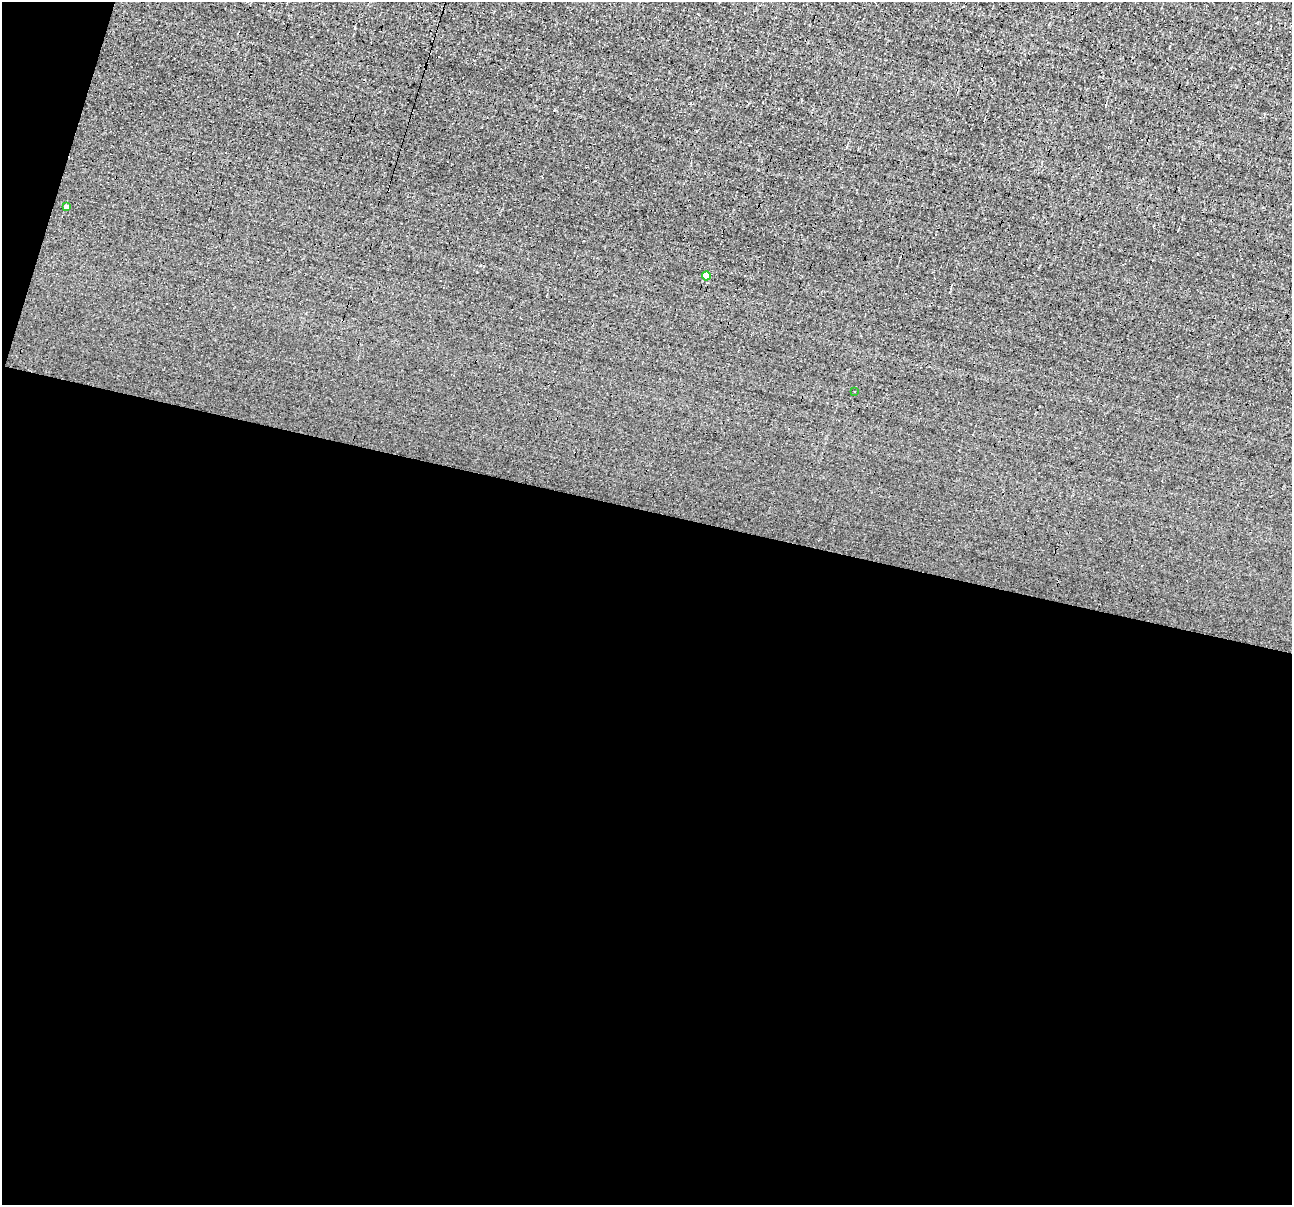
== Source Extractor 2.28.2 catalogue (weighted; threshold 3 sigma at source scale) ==
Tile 13 of 4 x 4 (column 1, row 4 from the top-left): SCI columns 1-1290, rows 250-1452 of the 5161 x 5185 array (HDU 1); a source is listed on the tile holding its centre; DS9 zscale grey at full resolution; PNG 1294 x 1207 px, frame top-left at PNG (2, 2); each listed source drawn as its Kron ellipse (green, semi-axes under 4 px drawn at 4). Shown black and unused: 59% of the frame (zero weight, under 3 of 4 exposures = <1% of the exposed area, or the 3 px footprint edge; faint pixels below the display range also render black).
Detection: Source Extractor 2.28.2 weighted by HDU 2 'WHT'; one run over the whole footprint, this tile lists its part. Background 8.59e-04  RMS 0.042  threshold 0.191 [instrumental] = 3 sigma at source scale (4.5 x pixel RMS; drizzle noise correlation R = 1.50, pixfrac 1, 0.05/0.05 arcsec/px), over >= 5 px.
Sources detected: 3; all 3 listed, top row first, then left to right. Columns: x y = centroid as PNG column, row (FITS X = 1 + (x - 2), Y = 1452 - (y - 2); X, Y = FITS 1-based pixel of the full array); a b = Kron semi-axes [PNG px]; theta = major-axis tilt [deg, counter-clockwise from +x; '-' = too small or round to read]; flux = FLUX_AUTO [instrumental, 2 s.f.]
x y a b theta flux
66 207 4 4 - 15
706 276 4 4 - 42
854 391 3 3 - 10